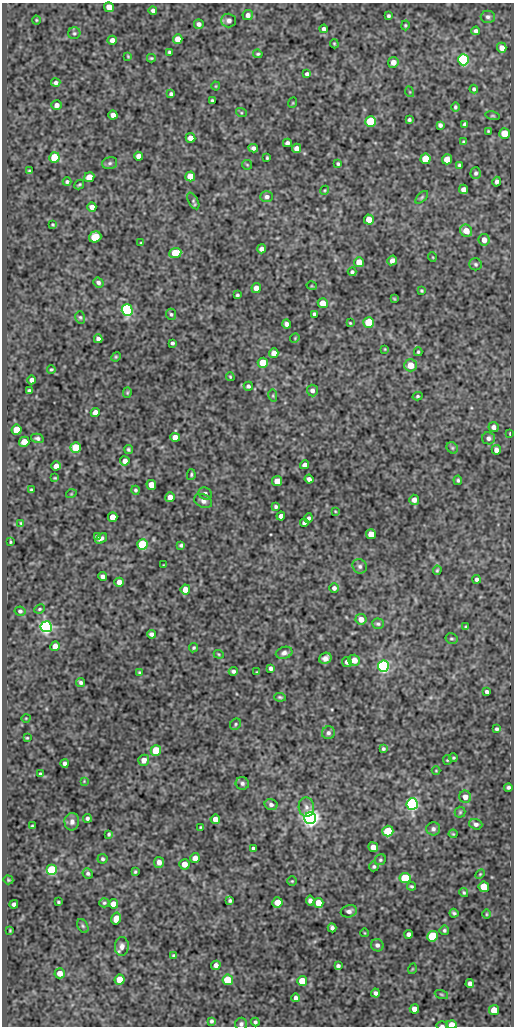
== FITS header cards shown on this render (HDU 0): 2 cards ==
NAXIS1  =                  512
NAXIS2  =                 1024

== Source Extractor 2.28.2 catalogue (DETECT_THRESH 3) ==
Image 512 x 1024 px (HDU 0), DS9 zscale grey, 1 PNG px = 1 image px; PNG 516 x 1028 px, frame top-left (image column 1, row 1024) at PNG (2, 3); each listed source drawn as its Kron ellipse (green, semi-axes under 4 px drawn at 4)
Background 71.1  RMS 0.49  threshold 1.46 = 3 sigma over >= 5 px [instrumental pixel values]
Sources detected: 275; all 275 listed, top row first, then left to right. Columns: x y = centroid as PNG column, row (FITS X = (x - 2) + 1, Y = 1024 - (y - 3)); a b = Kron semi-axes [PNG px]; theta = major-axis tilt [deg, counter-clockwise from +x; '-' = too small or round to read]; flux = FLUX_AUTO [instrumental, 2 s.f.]
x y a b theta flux
109 7 5 4 - 380
153 11 4 4 - 110
248 15 5 5 - 140
388 16 4 3 - 59
488 17 7 6 - 86
36 20 4 4 - 32
229 20 7 7 - 110
199 24 5 4 - 130
405 25 5 4 - 43
324 29 4 4 - 120
476 31 4 4 - 91
74 33 6 6 - 67
178 39 5 4 - 290
112 40 4 4 - 140
334 44 4 3 - 36
502 48 5 4 - 230
169 52 4 3 - 54
258 54 5 3 - 41
128 56 4 3 - 33
151 58 4 3 - 37
463 60 5 5 - 5500
393 62 5 5 - 200
307 74 4 4 - 87
56 83 4 4 - 91
216 86 4 4 - 31
474 89 4 4 - 62
410 92 5 3 - 29
171 94 4 4 - 69
212 100 3 3 - 40
292 103 5 3 - 26
57 105 5 4 - 150
455 107 4 4 - 57
241 112 5 3 - 38
113 115 4 4 - 180
493 116 7 4 -13 43
409 120 4 3 - 60
371 122 5 5 - 2600
465 124 4 4 - 76
440 125 4 4 - 89
488 131 3 3 - 32
505 133 5 5 - 860
191 138 5 4 - 250
463 142 4 3 - 49
287 143 4 4 - 95
253 148 5 4 - 110
297 148 4 4 - 190
139 156 4 4 - 180
54 157 5 5 - 1200
267 158 3 3 - 39
425 159 5 5 - 1300
447 159 5 5 - 460
110 163 7 5 15 74
338 164 3 3 - 51
247 165 5 5 - 38
459 165 4 3 - 50
29 171 3 3 - 35
476 173 6 5 - 71
190 176 5 5 - 700
89 177 5 5 - 560
67 182 4 4 - 63
497 182 5 4 - 110
79 184 5 3 - 42
464 189 5 4 - 190
325 190 5 3 - 34
267 197 6 5 - 110
422 197 8 4 45 53
193 201 9 4 -61 66
92 207 4 4 - 190
369 219 5 5 - 380
53 224 3 3 - 35
466 231 6 6 - 360
95 237 6 5 - 830
484 240 6 5 - 220
141 243 3 3 - 31
262 249 4 4 - 150
175 253 6 5 - 1100
432 257 5 3 - 26
392 260 5 4 - 150
359 262 5 5 - 330
476 264 6 6 - 64
352 272 4 4 - 56
98 282 5 4 - 84
312 286 5 3 - 26
256 288 5 4 - 220
421 291 3 3 - 39
237 295 3 3 - 50
394 299 3 2 - 29
323 303 5 5 - 400
127 310 6 5 - 7900
171 314 5 5 - 56
314 314 4 3 - 74
80 317 6 5 - 53
369 322 5 5 - 1200
350 323 3 2 - 30
286 324 4 4 - 120
295 338 5 4 - 30
98 339 4 4 - 120
172 343 4 4 - 64
385 349 3 2 - 25
418 352 4 3 - 41
274 353 5 4 - 190
116 357 5 4 - 39
263 363 5 5 - 990
411 365 6 6 - 430
51 369 4 3 - 44
230 377 4 3 - 36
32 380 4 4 - 160
248 386 4 4 - 69
312 390 6 5 - 130
29 391 4 3 - 68
127 393 5 4 - 40
273 396 6 4 -79 44
418 396 5 4 - 49
95 412 5 4 - 230
493 427 5 5 - 140
17 430 5 5 - 970
510 434 3 2 - 34
175 437 5 4 - 300
37 438 6 4 -14 76
488 438 6 6 - 100
24 442 5 5 - 340
76 447 5 5 - 890
452 448 6 5 - 58
128 449 5 3 - 55
496 450 5 4 - 160
125 461 5 4 - 180
304 465 4 4 - 150
56 466 5 4 - 180
191 475 5 4 - 47
55 478 3 3 - 33
309 479 4 4 - 110
458 480 4 3 - 55
277 481 5 5 - 460
151 485 5 4 - 430
31 490 3 2 - 38
135 490 4 4 - 47
205 493 7 6 - 99
71 494 5 3 - 26
170 497 5 5 - 210
414 500 5 5 - 160
203 501 9 6 -24 140
276 507 4 3 - 60
335 511 4 3 - 27
281 516 4 4 - 170
113 517 5 5 - 470
309 518 5 3 - 75
21 523 4 3 - 38
304 523 4 4 - 86
371 534 5 5 - 490
97 536 4 3 - 53
101 539 6 3 37 79
10 542 3 2 - 33
142 545 5 5 - 3000
181 545 4 3 - 56
163 565 3 2 - 18
360 566 7 7 - 96
437 570 5 3 - 41
102 576 4 4 - 110
476 579 4 4 - 79
119 582 4 4 - 250
334 588 5 5 - 87
185 589 5 5 - 320
39 609 5 3 - 42
20 611 5 4 - 65
361 619 5 5 - 260
378 624 6 5 - 66
46 627 5 5 - 12000
466 627 3 3 - 42
151 634 4 4 - 110
451 639 6 5 - 50
55 646 5 4 - 310
193 648 5 4 - 51
284 653 8 6 16 120
219 654 5 4 - 34
325 658 6 5 - 150
354 660 6 5 - 320
347 662 5 5 - 100
383 666 5 5 - 8300
271 668 4 4 - 91
233 671 4 4 - 81
139 672 4 3 - 33
257 672 4 3 - 34
81 682 5 4 - 71
487 692 4 4 - 86
280 697 6 3 -8 51
26 718 4 3 - 25
235 724 6 5 - 53
497 729 4 3 - 61
328 733 6 6 - 93
27 738 3 2 - 31
383 749 4 4 - 56
156 751 5 5 - 1400
453 758 4 4 - 43
144 760 5 5 - 190
447 760 4 4 - 34
65 763 4 3 - 93
436 771 4 3 - 26
40 774 3 3 - 39
84 781 4 4 - 26
242 783 7 6 - 87
508 787 4 4 - 69
465 797 6 6 - 210
412 804 6 5 - 8800
271 805 6 5 - 100
306 807 9 7 -85 150
460 812 5 5 - 47
87 818 4 4 - 73
310 818 6 6 - 20000
215 819 5 4 - 310
72 822 9 7 87 140
476 824 7 5 -20 100
32 826 3 3 - 33
200 827 3 2 - 33
433 829 7 6 - 100
388 831 5 5 - 1000
109 834 4 3 - 50
453 834 4 4 - 30
373 847 5 5 - 300
253 848 3 3 - 54
195 858 5 5 - 220
103 859 5 5 - 55
380 860 6 5 - 51
159 862 5 5 - 170
184 864 5 5 - 270
374 866 5 4 - 56
52 870 5 5 - 3800
135 872 4 3 - 45
88 873 5 5 - 72
480 874 6 3 45 36
405 878 5 5 - 1300
8 880 5 4 - 39
292 881 5 5 - 38
411 886 4 3 - 49
484 887 5 5 - 670
464 893 5 4 - 45
230 901 4 3 - 64
310 901 5 4 - 97
58 902 3 3 - 41
277 902 5 5 - 360
104 903 5 4 - 48
318 903 5 5 - 580
14 904 4 4 - 88
113 904 5 5 - 280
349 911 8 6 15 110
454 913 4 3 - 55
486 914 5 3 - 31
116 919 6 4 76 260
83 926 7 5 -60 52
332 928 5 4 - 89
10 930 3 2 - 30
444 930 5 5 - 56
365 933 4 3 - 22
409 934 4 4 - 100
433 936 5 5 - 1700
377 945 6 6 - 110
122 946 9 7 85 160
174 956 4 3 - 62
216 965 5 4 - 140
338 966 4 4 - 75
412 969 5 3 - 25
60 973 5 5 - 270
120 980 5 5 - 660
228 980 5 5 - 1600
302 981 5 5 - 650
470 983 4 4 - 110
375 993 4 4 - 93
441 994 7 3 -19 37
296 998 4 4 - 110
414 1009 5 4 - 270
494 1010 5 5 - 660
212 1021 4 4 - 68
255 1022 4 4 - 59
241 1024 6 6 - 84
452 1025 5 4 - 330
442 1026 6 2 -1 49
At the frame edge (FLAGS 8, measured only in part): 3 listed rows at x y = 241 1024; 452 1025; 442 1026